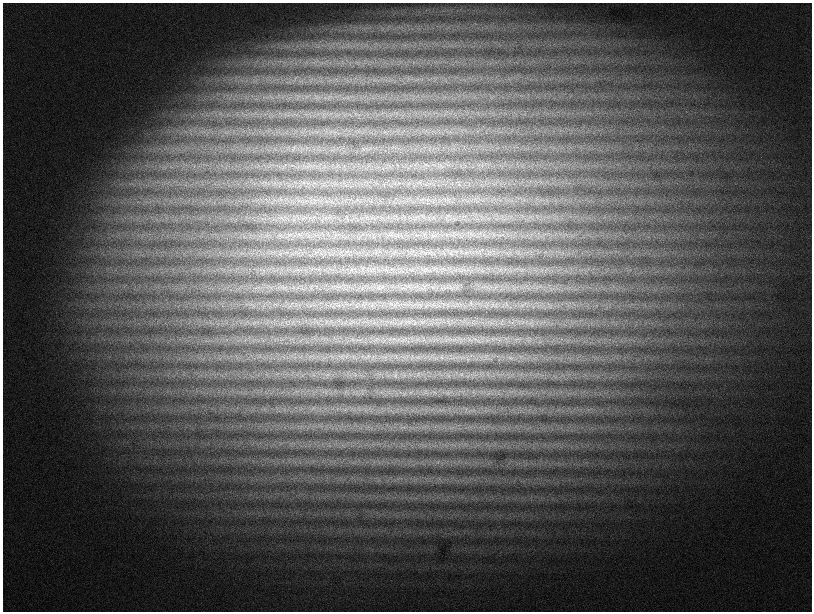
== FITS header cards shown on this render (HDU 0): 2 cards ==
NAXIS1  =                 1619
NAXIS2  =                 1219

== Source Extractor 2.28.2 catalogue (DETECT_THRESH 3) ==
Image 1619 x 1219 px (HDU 0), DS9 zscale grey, zoomed out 1/2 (1 PNG px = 2 x 2 image px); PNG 814 x 614 px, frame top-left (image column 2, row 1218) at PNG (3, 3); no overlay
Background 1490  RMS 71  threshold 213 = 3 sigma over >= 5 px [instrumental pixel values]
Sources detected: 126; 2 cannot appear on this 1/2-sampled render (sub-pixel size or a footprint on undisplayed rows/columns) and are not listed; the other 124 listed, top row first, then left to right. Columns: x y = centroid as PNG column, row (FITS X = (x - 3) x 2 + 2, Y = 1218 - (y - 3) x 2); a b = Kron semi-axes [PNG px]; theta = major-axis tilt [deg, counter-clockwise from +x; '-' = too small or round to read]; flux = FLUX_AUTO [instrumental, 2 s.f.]
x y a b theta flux
307 131 4 2 - 13000
336 132 4 2 - 19000
274 149 5 3 - 20000
291 165 6 3 1 26000
288 166 3 2 - 11000
307 183 3 3 - 16000
452 183 3 2 - 7300
420 200 7 2 6 24000
313 218 5 1 - 13000
298 219 4 3 - 16000
294 235 6 2 -41 15000
300 235 6 2 0 26000
434 235 5 2 - 16000
299 252 5 2 - 14000
304 252 3 2 - 9600
380 252 5 1 - 12000
281 253 4 2 - 12000
425 253 6 3 -42 24000
441 268 4 2 - 14000
319 269 5 2 - 20000
354 269 3 3 - 14000
385 269 3 2 - 13000
463 269 8 2 22 24000
371 271 3 2 - 11000
478 271 4 2 - 14000
349 286 4 2 - 13000
457 286 7 3 -33 30000
332 287 6 3 53 21000
339 287 7 3 6 40000
381 287 7 3 -34 31000
429 287 5 2 - 17000
496 287 8 4 21 48000
371 288 4 2 - 14000
409 288 4 3 - 19000
437 288 5 2 - 16000
441 288 4 2 - 14000
449 288 6 2 -5 25000
267 304 3 2 - 11000
365 304 7 4 57 37000
395 304 10 4 32 50000
475 304 7 5 14 63000
331 305 6 6 - 48000
342 305 5 4 - 42000
349 305 6 3 -42 27000
370 305 12 6 1 100000
411 305 5 3 - 33000
429 305 5 2 - 25000
460 305 8 2 -73 14000
507 305 7 3 -28 37000
440 306 13 5 14 83000
490 306 5 4 - 26000
496 306 4 2 - 16000
529 306 5 2 - 21000
451 320 4 2 - 18000
339 321 7 3 -27 31000
385 321 6 5 - 48000
299 322 4 3 - 19000
351 322 9 4 -75 31000
365 322 8 4 -2 53000
374 322 8 4 25 53000
400 322 10 5 -35 64000
409 322 12 8 -14 90000
422 322 12 5 -32 63000
438 322 8 5 -29 58000
473 322 9 5 33 59000
501 322 4 2 - 15000
509 322 5 2 - 18000
329 323 4 3 - 23000
341 323 5 3 - 28000
392 323 12 7 12 100000
466 323 7 1 -34 17000
492 323 4 3 - 26000
505 323 5 2 - 12000
530 323 14 5 -18 94000
398 339 8 5 51 51000
416 339 13 6 23 91000
456 339 11 4 -31 62000
460 339 9 4 11 75000
227 340 4 2 - 11000
245 340 4 2 - 15000
263 340 4 1 - 9000
358 340 15 4 -24 62000
374 340 10 3 7 61000
406 340 22 9 10 150000
438 340 5 3 - 35000
447 340 9 4 47 45000
470 340 9 4 8 65000
480 340 12 4 34 48000
487 340 5 4 - 32000
503 340 5 4 - 38000
392 341 6 3 73 32000
519 341 4 2 - 12000
260 356 3 3 - 14000
462 356 6 3 50 30000
295 357 4 3 - 16000
310 357 9 3 65 23000
328 357 8 2 33 20000
346 357 4 3 - 24000
367 357 6 2 -50 22000
373 357 6 3 73 30000
383 357 14 4 -11 110000
402 357 13 4 -24 83000
441 357 7 6 - 63000
460 357 28 7 4 240000
336 358 8 3 -46 35000
411 358 7 4 -52 47000
418 358 8 5 -9 66000
424 358 6 4 -45 38000
436 358 8 4 42 46000
456 358 12 4 -7 97000
468 358 8 3 59 28000
509 358 4 3 - 21000
486 359 7 3 4 39000
499 359 4 2 - 9900
459 373 4 3 - 27000
396 374 8 4 -54 38000
432 374 4 2 - 15000
354 375 7 3 27 37000
388 375 6 2 85 21000
410 375 10 5 11 77000
449 375 5 2 - 23000
471 375 6 4 -62 33000
475 375 4 2 - 18000
400 392 6 2 -32 16000
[2 sub-pixel or undisplayed-footprint detections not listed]